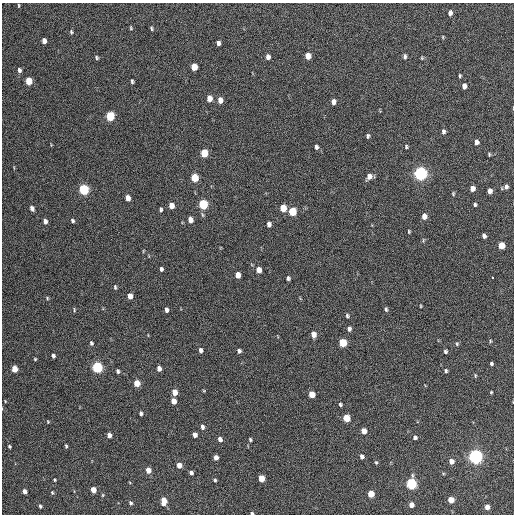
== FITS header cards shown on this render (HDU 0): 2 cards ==
NAXIS1  =                  512 / Axis length
NAXIS2  =                  512 / Axis length

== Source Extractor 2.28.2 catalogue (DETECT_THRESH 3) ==
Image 512 x 512 px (HDU 0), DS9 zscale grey, 1 PNG px = 1 image px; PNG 516 x 516 px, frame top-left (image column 1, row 512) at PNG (2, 3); no overlay
Background 394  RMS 19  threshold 57.4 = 3 sigma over >= 5 px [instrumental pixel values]
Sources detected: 130; all 130 listed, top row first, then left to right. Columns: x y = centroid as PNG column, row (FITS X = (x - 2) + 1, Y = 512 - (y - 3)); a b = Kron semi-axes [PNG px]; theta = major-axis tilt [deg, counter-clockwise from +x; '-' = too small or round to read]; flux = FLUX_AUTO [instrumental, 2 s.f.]
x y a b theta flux
19 5 5 2 - 1100
450 13 5 4 - 5600
131 28 5 3 - 1300
151 28 5 3 - 1700
71 32 5 4 - 1900
443 37 5 3 - 1200
44 41 5 4 - 6900
218 43 5 4 - 4300
308 56 5 5 - 15000
96 57 5 4 - 1800
268 57 6 5 - 5100
405 57 6 4 -89 3100
422 58 4 4 - 1300
194 67 6 5 - 23000
19 70 5 4 - 4200
460 76 4 3 - 1700
29 81 5 4 - 29000
132 81 4 3 - 2000
464 86 5 4 - 6500
209 98 5 4 - 13000
220 100 6 5 - 9700
333 102 5 4 - 5900
110 116 6 5 - 69000
443 132 6 4 90 3100
368 136 4 3 - 2200
476 142 5 4 - 5500
316 147 6 4 -84 3200
406 147 5 4 - 1600
204 153 6 5 - 39000
489 154 4 3 - 1600
420 173 6 5 - 390000
369 176 7 6 - 7900
195 178 6 5 - 40000
506 187 6 6 - 4000
472 188 5 4 - 9100
84 189 6 5 - 120000
490 191 5 4 - 7000
453 194 5 4 - 1600
128 198 5 4 - 8800
203 204 6 5 - 91000
475 204 4 3 - 2300
171 206 5 4 - 11000
32 208 5 4 - 4200
283 208 6 5 - 25000
161 209 4 3 - 2200
292 211 6 5 - 45000
424 216 6 5 - 8900
190 220 5 4 - 8800
45 221 5 4 - 4700
72 221 5 4 - 2300
269 224 5 4 - 4800
409 231 5 4 - 1400
484 236 5 4 - 3600
502 245 5 5 - 26000
143 251 5 3 - 950
161 269 4 3 - 2900
259 270 5 5 - 12000
238 275 5 4 - 13000
492 277 3 3 - 6500
288 278 4 4 - 2800
115 287 5 3 - 1900
130 296 5 4 - 11000
47 298 5 4 - 1300
421 306 4 2 - 1100
386 309 6 4 -76 2200
74 310 6 3 -83 1300
166 310 5 3 - 4300
347 316 5 4 - 2100
349 329 6 5 - 3400
314 334 6 5 - 8700
490 341 4 4 - 1400
91 343 5 4 - 2200
343 343 5 5 - 46000
457 344 6 4 72 1800
201 350 5 4 - 4800
239 351 4 4 - 3300
445 351 4 3 - 2300
53 356 4 4 - 2900
35 359 4 3 - 1200
491 363 4 3 - 1900
97 367 6 5 - 160000
159 368 5 4 - 6400
14 369 5 4 - 21000
118 371 5 4 - 2700
446 371 5 4 - 2000
475 376 6 3 90 1300
137 383 5 4 - 21000
204 391 5 3 - 1100
175 392 5 4 - 13000
491 392 3 3 - 1200
312 394 5 5 - 19000
5 401 3 3 - 930
174 401 5 4 - 13000
340 404 4 3 - 2100
141 413 5 4 - 2600
347 418 5 5 - 28000
48 422 4 4 - 1200
202 427 6 4 -75 3700
364 431 5 4 - 12000
109 435 5 4 - 6600
195 435 5 4 - 7200
415 437 4 4 - 3200
220 439 5 4 - 4900
250 439 4 3 - 1800
9 446 4 3 - 1800
66 446 4 3 - 1700
362 456 5 4 - 4400
475 456 6 5 - 490000
216 457 5 4 - 7000
451 461 5 4 - 8700
376 462 5 4 - 1600
179 465 5 4 - 11000
148 470 5 4 - 12000
191 473 4 4 - 3400
261 478 5 4 - 21000
55 480 3 3 - 1500
215 480 4 3 - 1800
411 484 6 5 - 160000
93 490 5 4 - 15000
24 491 4 4 - 7000
52 493 5 4 - 1700
371 494 5 4 - 30000
103 495 5 3 - 1400
451 500 5 5 - 18000
163 501 7 5 -89 16000
131 503 5 4 - 2400
411 505 4 4 - 10000
40 506 5 4 - 2200
487 507 4 4 - 9600
252 513 4 3 - 1600
At the frame edge (FLAGS 8, measured only in part): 1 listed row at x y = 252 513